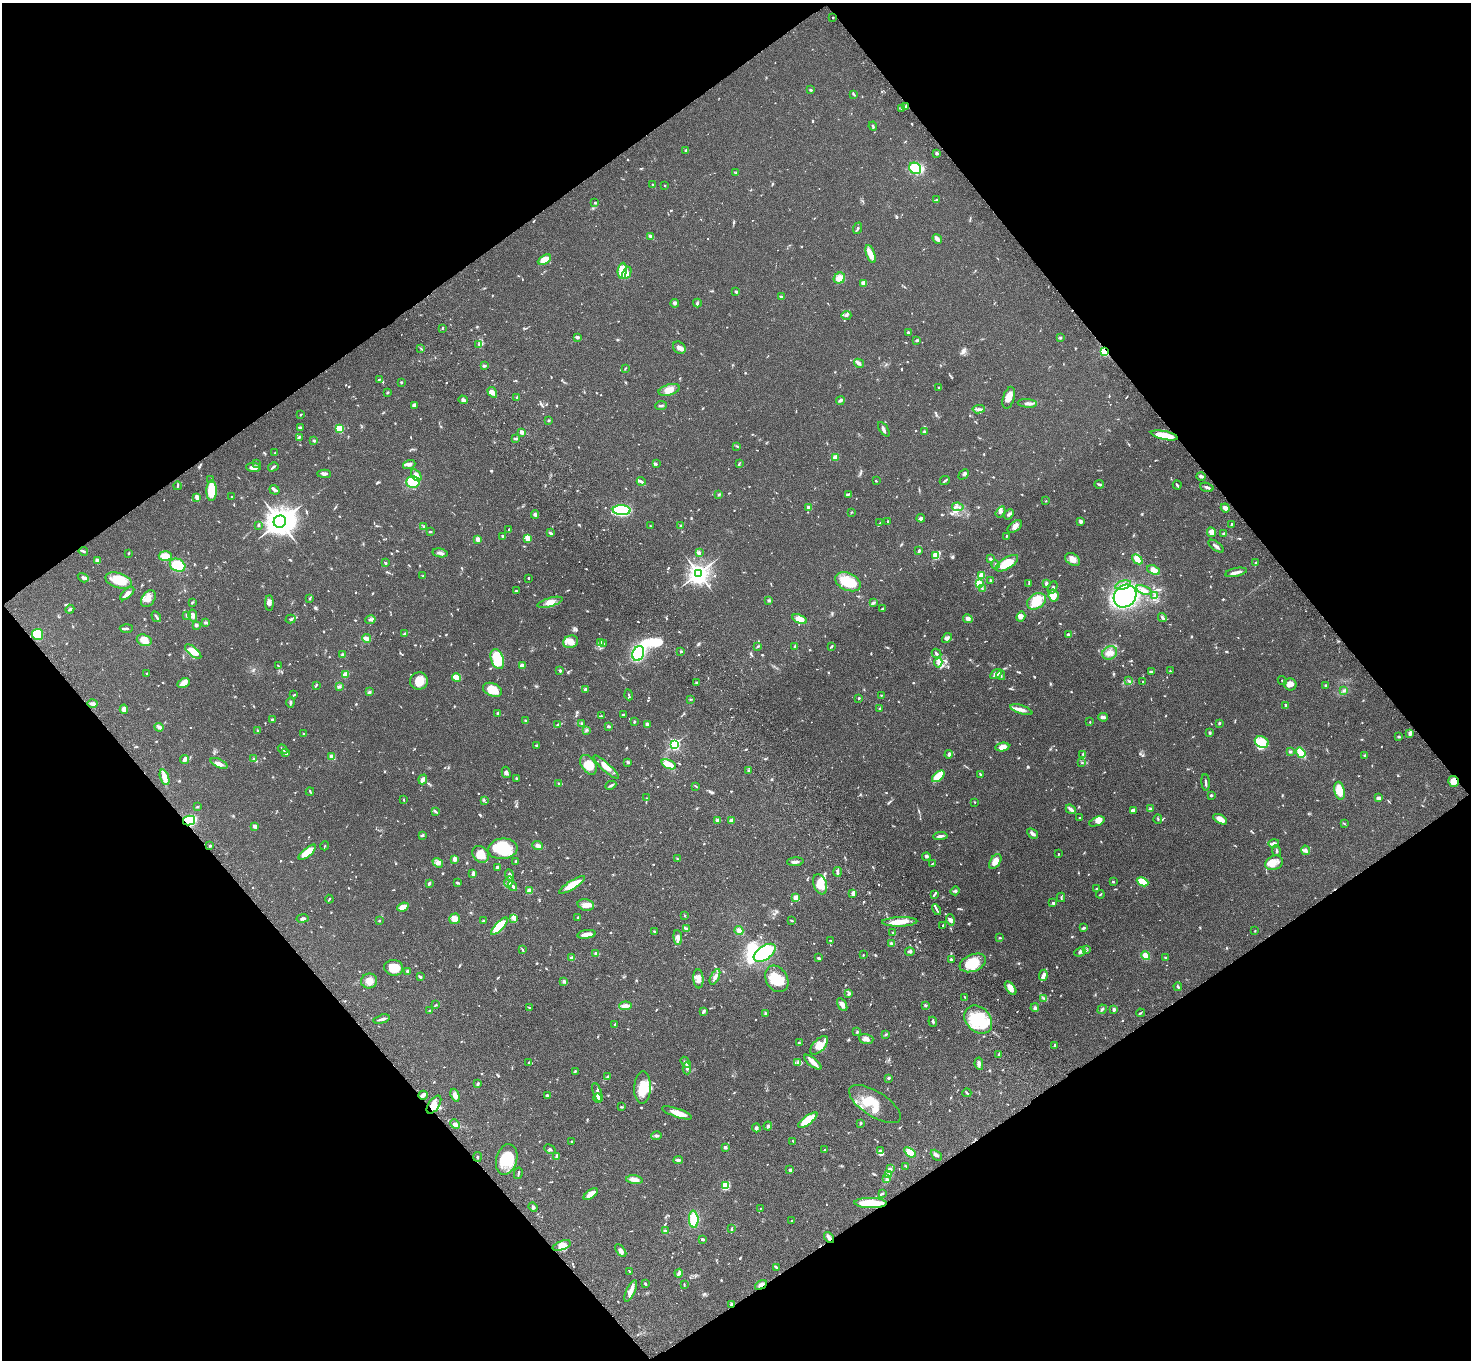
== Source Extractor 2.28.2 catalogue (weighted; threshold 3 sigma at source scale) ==
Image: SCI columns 106-5978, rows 378-5807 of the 6081 x 6045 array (HDU 1 of 3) = the unmasked area's bounding box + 8 px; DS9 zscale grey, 4 x 4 block average (1 PNG px = mean of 4 x 4 image px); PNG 1473 x 1362 px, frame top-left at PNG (2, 3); each listed source drawn as its Kron ellipse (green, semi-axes under 4 px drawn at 4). Shown black and unused: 49% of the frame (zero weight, under 3 of 4 exposures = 6% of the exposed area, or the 3 px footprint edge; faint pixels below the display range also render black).
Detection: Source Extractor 2.28.2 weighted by HDU 2 'WHT'. Background 0.0477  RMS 0.0052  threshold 0.0235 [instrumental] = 3 sigma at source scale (4.5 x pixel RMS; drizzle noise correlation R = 1.50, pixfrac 1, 0.05/0.05 arcsec/px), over >= 5 px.
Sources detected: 1161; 9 too faint to see at this stretch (4 x 4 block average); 6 inside a brighter object's white glare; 1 cosmic-ray / hot-pixel residue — neither listed nor drawn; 32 coinciding with a brighter row at this scale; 81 inside a brighter listed object's ellipse — not listed separately; of the other 1032, all 500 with FLUX_AUTO >= 2.29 (the completeness limit of this list) listed and drawn (532 fainter detections not listed), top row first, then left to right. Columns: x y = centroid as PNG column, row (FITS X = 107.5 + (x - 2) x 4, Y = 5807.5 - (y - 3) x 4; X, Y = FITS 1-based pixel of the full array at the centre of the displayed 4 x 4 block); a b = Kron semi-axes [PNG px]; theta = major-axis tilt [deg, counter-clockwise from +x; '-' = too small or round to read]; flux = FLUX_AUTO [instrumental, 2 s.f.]
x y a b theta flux
833 17 2 2 - 6.9
811 90 3 2 - 3.8
854 94 4 2 - 3
905 106 4 3 - 6.9
901 109 3 2 - 2.8
873 126 4 2 - 3.3
686 150 3 2 - 3.2
937 153 3 2 - 4.5
915 168 6 5 - 140
736 173 2 2 - 3.8
652 185 4 2 - 2.6
665 185 2 2 - 4.3
937 200 4 2 - 3.6
595 203 3 2 - 3.7
857 228 6 3 70 6.1
651 237 3 2 - 17
937 239 5 3 - 14
871 254 9 4 -70 22
544 260 7 3 29 46
622 271 8 4 84 87
627 273 6 4 65 21
839 278 6 5 - 23
863 283 3 2 - 11
736 292 3 2 - 5.8
782 297 3 2 - 6.5
675 303 4 3 - 5.3
697 303 4 3 - 4.7
846 315 5 3 - 6.2
442 328 2 2 - 3
908 332 2 2 - 5.9
577 337 3 2 - 4.5
1060 338 3 2 - 3.4
917 340 3 2 - 6.3
479 344 3 3 - 4.6
421 348 4 2 - 2.6
679 348 7 5 -43 14
1105 351 2 2 - 350
859 363 5 3 - 7.8
484 366 4 2 - 5.1
625 368 3 2 - 2.7
379 379 3 2 - 2.7
401 383 3 2 - 2.7
939 387 3 2 - 5.4
669 390 11 5 16 26
388 392 3 2 - 3.2
492 392 6 3 -57 21
516 397 2 2 - 2.5
1009 398 11 5 74 22
463 400 4 3 - 8.4
840 400 4 3 - 5.8
1027 403 10 3 -5 11
414 405 4 3 - 13
661 406 6 2 7 5.5
979 409 6 3 7 7.9
301 415 3 2 - 2.4
548 421 4 2 - 2.9
300 427 3 2 - 3.5
340 428 2 2 - 200
884 429 8 2 -56 8.2
521 432 2 2 - 51
924 432 2 2 - 6.8
1164 435 13 3 -12 91
299 437 3 2 - 4.7
515 439 3 2 - 3.5
314 441 3 2 - 5.3
737 446 3 2 - 3.2
275 453 2 2 - 6.1
835 457 4 3 - 11
256 464 3 2 - 3
409 464 6 3 18 9.7
656 464 3 2 - 2.7
739 464 3 2 - 3
254 467 7 4 -6 16
273 467 5 2 - 5.2
324 474 7 2 -1 8.9
964 474 6 3 46 6.7
416 475 7 4 -56 21
1201 476 5 2 - 5.7
211 479 2 2 - 2.6
641 481 4 2 - 6
876 481 2 2 - 2.8
945 481 5 2 - 4.4
413 482 7 5 2 95
1099 484 5 2 - 5.3
1177 485 4 2 - 4.6
177 486 4 2 - 3.3
1207 487 7 2 -19 8.8
212 490 10 5 90 97
274 490 5 3 - 8
848 494 4 2 - 5.6
719 495 3 2 - 3.4
197 497 4 2 - 13
232 497 2 2 - 2.9
1046 501 2 2 - 2.3
958 507 6 2 -8 4.3
809 508 2 2 - 42
1225 508 5 3 - 18
622 510 9 5 -2 270
851 512 2 2 - 2.3
1000 512 6 4 57 8.1
535 514 4 3 - 6.4
1009 514 5 2 - 5.6
921 518 4 2 - 12
1081 521 3 2 - 8.8
280 522 6 6 - 3800
888 522 3 2 - 4.4
880 523 4 2 - 4.1
1231 524 4 2 - 3.2
258 525 3 2 - 5.7
680 525 3 2 - 2.5
423 526 3 2 - 2.5
650 526 4 2 - 2.7
1015 526 8 5 36 14
509 529 2 2 - 2.5
430 532 3 2 - 2.5
1211 532 5 4 - 22
550 533 4 2 - 8.5
1224 533 3 2 - 4.2
503 536 4 2 - 7.2
1006 536 4 2 - 2.8
527 538 4 3 - 26
478 539 2 2 - 56
1216 546 9 2 -38 9.6
83 551 5 2 - 4.8
919 551 3 3 - 5.3
699 552 3 3 - 4
129 553 3 2 - 2.9
440 553 7 3 -11 9.1
165 556 6 5 - 53
936 556 2 2 - 170
990 559 3 3 - 4.1
1073 559 8 5 -35 19
1137 559 6 4 -43 27
97 560 2 2 - 47
385 563 2 2 - 4.1
1007 563 13 5 32 58
1255 563 3 2 - 2.4
178 565 8 6 -27 86
995 565 4 2 - 3
1154 570 7 4 -22 18
1236 572 11 2 12 14
698 573 4 3 - 2200
981 575 3 2 - 22
423 576 2 2 - 3.6
83 578 6 4 -31 9.8
528 578 2 2 - 4.6
119 580 14 7 -18 66
991 581 3 2 - 6.1
848 582 13 8 -24 93
979 583 3 3 - 38
1029 583 3 2 - 2.4
1046 583 3 2 - 8.3
1123 585 8 4 14 17
1053 587 6 2 64 6.7
982 588 2 2 - 2.7
1144 590 8 4 -21 16
516 591 4 2 - 3
127 594 9 3 42 17
1053 595 6 5 - 22
1155 595 4 2 - 4.3
1125 596 12 10 45 450
310 598 4 2 - 2.4
148 599 9 6 54 22
769 600 4 3 - 4.6
1036 601 10 7 33 65
192 602 3 2 - 2.8
550 602 13 4 16 21
269 603 8 4 -90 11
873 603 4 2 - 7.2
70 609 4 2 - 5.2
882 609 3 2 - 3.4
187 615 3 2 - 3.6
193 616 6 4 -78 15
156 617 6 2 -58 4.7
1021 617 5 4 - 14
1162 618 5 2 - 6
290 619 5 2 - 4.8
800 619 8 4 -21 35
968 619 5 3 - 12
370 620 5 2 - 5.6
206 622 3 2 - 3.9
196 625 3 3 - 6.2
126 629 6 2 2 6.1
405 633 4 2 - 4.3
38 634 6 5 - 79
1068 635 3 2 - 13
366 638 4 3 - 15
947 638 5 3 - 8
144 640 8 5 -18 31
571 642 7 6 - 24
601 642 3 2 - 3.3
604 644 4 2 - 2.9
758 646 4 2 - 3.1
795 646 3 2 - 3
831 646 3 2 - 4.9
193 651 10 4 -40 36
681 652 2 2 - 4.6
638 653 8 5 70 220
936 653 5 2 - 5.3
1110 653 8 6 32 20
343 655 3 3 - 8.1
497 659 10 6 -71 100
938 662 5 2 - 6.3
522 665 4 3 - 11
278 666 3 2 - 2.6
560 670 2 2 - 4.9
1170 671 4 2 - 3.5
1151 672 3 2 - 6.6
147 674 2 2 - 3.1
345 674 3 2 - 34
996 674 7 3 32 13
1001 675 5 2 - 6
456 678 5 3 - 33
419 681 9 8 - 40
1129 681 2 2 - 2.5
1282 681 5 2 - 3.1
697 682 3 2 - 2.8
1143 682 3 2 - 2.4
184 683 6 4 27 31
1290 684 6 6 - 20
1326 685 3 2 - 2.8
316 686 3 2 - 3.2
339 686 3 2 - 3.4
492 690 10 6 -23 43
586 690 3 3 - 5.7
1344 690 3 2 - 3.6
369 692 4 3 - 5.3
294 695 3 2 - 2.6
629 695 5 2 - 3.3
881 695 2 2 - 2.4
859 698 2 2 - 3.1
690 699 2 2 - 2.8
290 702 5 2 - 3.7
92 704 5 2 - 13
1286 705 3 2 - 6.3
880 708 3 2 - 2.5
124 709 4 4 - 20
1021 710 11 3 -18 15
498 713 3 3 - 3.9
623 715 4 2 - 5.8
601 716 4 2 - 2.4
1103 717 5 3 - 7.1
272 719 2 2 - 6.8
525 721 3 2 - 3.9
634 721 3 2 - 4
1090 722 2 2 - 4.7
582 723 2 2 - 4.2
1219 723 3 2 - 4.5
558 724 2 2 - 8.3
647 724 2 2 - 11
608 726 2 2 - 16
159 727 4 3 - 8.1
586 730 2 2 - 2.7
258 731 4 2 - 2.7
1210 733 2 2 - 20
1410 733 3 2 - 15
304 734 2 2 - 3.9
1399 737 3 2 - 5.2
1262 742 7 5 -26 74
675 744 2 2 - 590
537 745 4 2 - 3.5
1002 747 7 4 10 21
282 749 5 2 - 4.7
1290 751 2 2 - 2.7
286 753 4 2 - 6.4
1301 753 5 3 - 87
949 754 4 3 - 4.8
1083 754 2 2 - 2.5
1365 755 4 2 - 2.8
332 757 2 2 - 92
185 759 4 2 - 14
253 759 3 2 - 4.1
628 762 4 2 - 4.8
219 763 9 3 -23 13
1082 763 3 2 - 2.3
669 764 8 4 -23 51
588 765 11 7 -56 44
606 767 17 4 -43 24
748 771 4 2 - 2.8
506 772 6 3 -74 8.8
981 775 3 2 - 2.4
938 776 7 4 41 64
164 777 8 3 -70 32
423 779 5 3 - 14
517 779 3 2 - 6
1453 781 5 5 - 21
1206 782 8 2 -86 5.8
559 783 3 2 - 2.8
611 785 6 2 26 6
696 786 4 2 - 3.4
310 791 4 2 - 3.4
1339 791 9 5 -78 54
1211 795 3 2 - 4.1
646 798 2 2 - 2.4
1379 798 3 3 - 11
403 800 3 2 - 2.4
484 800 3 2 - 3
975 802 2 2 - 2.5
197 807 4 2 - 2.9
1071 809 5 2 - 12
1150 809 3 2 - 5.4
1133 810 4 2 - 12
435 811 4 2 - 4.4
1080 818 2 2 - 2.4
1158 819 4 2 - 3
1220 819 7 3 -31 27
718 820 2 2 - 37
189 821 6 5 - 250
731 821 4 3 - 6.6
1097 821 8 4 21 13
1344 824 3 2 - 2.7
255 826 2 2 - 35
1032 833 6 2 -42 13
423 835 4 2 - 3.6
940 836 7 2 5 11
1274 843 5 3 - 12
538 845 5 3 - 12
210 846 2 2 - 5.2
325 846 4 2 - 2.4
503 849 14 10 8 110
1305 850 5 2 - 5.6
1276 851 5 2 - 4.5
307 852 11 4 40 52
481 854 9 7 -48 39
1058 854 3 2 - 2.4
926 857 4 3 - 5.1
455 859 3 2 - 16
678 859 3 2 - 2.8
516 861 3 2 - 2.7
995 861 8 5 57 20
795 862 8 2 4 8.9
438 863 6 4 -36 11
1274 863 9 7 24 23
932 864 4 2 - 3
497 867 3 2 - 8.1
837 872 5 2 - 8.4
473 873 4 2 - 11
510 875 6 3 -70 8.6
509 882 5 3 - 14
1113 882 2 2 - 4
1143 882 6 3 -25 86
429 883 3 2 - 7.6
457 883 4 2 - 4.2
820 884 10 6 -70 41
572 885 15 3 32 63
512 886 5 2 - 8.8
1096 889 2 2 - 4.5
529 891 4 3 - 11
955 891 4 3 - 4.3
853 894 4 3 - 13
934 894 3 2 - 2.9
1100 894 4 2 - 3
1061 897 5 2 - 3.3
796 898 2 2 - 90
329 899 4 2 - 2.6
1053 903 3 2 - 5.4
586 905 8 5 -13 17
403 907 5 2 - 46
937 910 6 2 -59 5.1
685 916 2 2 - 3
578 917 3 2 - 2.4
514 918 4 3 - 6.3
303 919 6 2 10 6.7
455 919 5 5 - 20
950 920 6 3 -73 9.7
379 921 2 2 - 7.9
483 921 3 2 - 2.4
792 921 2 2 - 3
900 922 17 4 2 47
943 925 2 2 - 4.6
499 926 11 4 47 100
1084 928 3 2 - 4.4
686 929 4 2 - 4.1
739 931 4 3 - 18
1255 931 2 2 - 2.5
655 932 3 2 - 2.8
893 933 2 2 - 4.4
587 934 9 3 9 23
678 937 7 4 -85 13
1000 938 3 2 - 3.7
830 940 4 2 - 2.4
891 943 3 2 - 4
523 950 4 2 - 2.7
1086 950 3 2 - 2.5
910 952 4 2 - 6.5
1080 952 6 3 26 5.5
765 953 12 6 35 240
596 954 3 3 - 4.6
863 955 2 2 - 3
1145 956 4 4 - 22
1165 957 3 2 - 2.6
572 958 2 2 - 30
818 958 2 2 - 5.6
951 959 3 2 - 3.4
973 963 14 8 22 70
394 968 9 8 - 56
407 971 3 2 - 3.1
1043 975 6 4 80 12
420 977 3 2 - 4.6
715 977 8 3 64 14
698 979 9 5 -85 19
777 979 14 10 -59 47
369 981 8 7 - 25
564 981 2 2 - 30
1178 987 4 2 - 4.2
1011 988 8 4 -52 17
849 994 4 3 - 4.4
965 997 3 2 - 3.3
1044 998 3 2 - 3.2
436 1005 3 2 - 3.2
842 1005 7 3 -61 18
925 1005 2 2 - 4.2
625 1006 6 3 5 20
530 1008 3 2 - 4.6
1035 1008 4 3 - 7.4
1102 1009 5 2 - 3.5
1114 1010 3 2 - 7.9
430 1011 2 2 - 2.9
703 1012 3 2 - 12
765 1013 3 2 - 3.1
1140 1013 4 2 - 2.8
382 1019 8 2 15 13
978 1020 16 12 -47 150
933 1022 5 2 - 4.9
615 1024 4 2 - 2.3
857 1031 3 2 - 3.4
886 1034 3 2 - 3.4
866 1039 7 5 -16 14
799 1043 4 2 - 3.6
819 1045 11 6 46 29
1055 1045 3 2 - 5.4
999 1054 3 2 - 3.9
686 1062 6 3 -57 7.2
813 1062 11 3 -39 22
529 1063 3 2 - 2.8
798 1063 3 2 - 2.9
979 1064 6 3 -81 9.7
687 1068 6 4 -87 10
575 1071 3 2 - 2.5
608 1076 3 2 - 2.6
888 1078 4 2 - 3.9
478 1083 4 3 - 4.2
642 1088 16 8 87 69
597 1092 10 2 -71 10
967 1093 4 2 - 3.3
423 1095 5 2 - 16
455 1095 7 4 -70 15
547 1096 2 2 - 8.9
598 1098 5 4 - 13
875 1104 30 12 -32 94
434 1105 10 5 55 21
622 1107 4 2 - 3.5
677 1113 16 4 -18 33
808 1120 11 4 37 96
860 1123 3 2 - 3.7
455 1124 5 3 - 8.8
768 1126 4 3 - 6
756 1128 4 3 - 7
657 1136 5 2 - 5.5
793 1141 3 2 - 2.9
572 1142 3 2 - 3
725 1147 3 3 - 5.4
550 1149 6 2 -28 4.4
825 1150 2 2 - 3.3
880 1151 3 3 - 14
910 1152 6 4 -37 49
936 1155 6 3 -43 8.7
557 1156 3 3 - 11
478 1157 5 2 - 3.3
507 1159 16 10 75 80
678 1160 5 3 - 6.5
906 1166 3 2 - 3.3
890 1169 3 2 - 3.7
790 1170 2 2 - 8.2
518 1173 6 2 79 4.1
889 1175 3 2 - 3.9
887 1179 3 3 - 4.9
634 1180 8 3 -7 24
726 1186 4 3 - 55
882 1193 3 2 - 3.8
591 1194 8 4 34 35
871 1203 16 5 -2 90
533 1207 5 3 - 5.9
760 1208 2 2 - 2.3
694 1219 8 5 -86 67
792 1220 2 2 - 5
732 1228 4 2 - 2.9
665 1231 3 2 - 9.5
829 1238 6 3 -53 12
702 1239 2 2 - 6.9
562 1245 9 4 21 22
621 1250 7 3 -53 11
777 1268 4 2 - 3.2
629 1271 2 2 - 2.5
679 1273 4 3 - 15
645 1284 3 2 - 4.3
684 1285 4 2 - 2.7
761 1285 6 3 31 16
631 1291 12 3 66 25
731 1305 4 2 - 7.6
Overlapping masked pixels (flux is a lower limit): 9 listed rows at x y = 1105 351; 1164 435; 1453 781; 189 821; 423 1095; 871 1203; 829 1238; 761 1285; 731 1305
Diffuse or blended objects may show on this block-average render without a row.